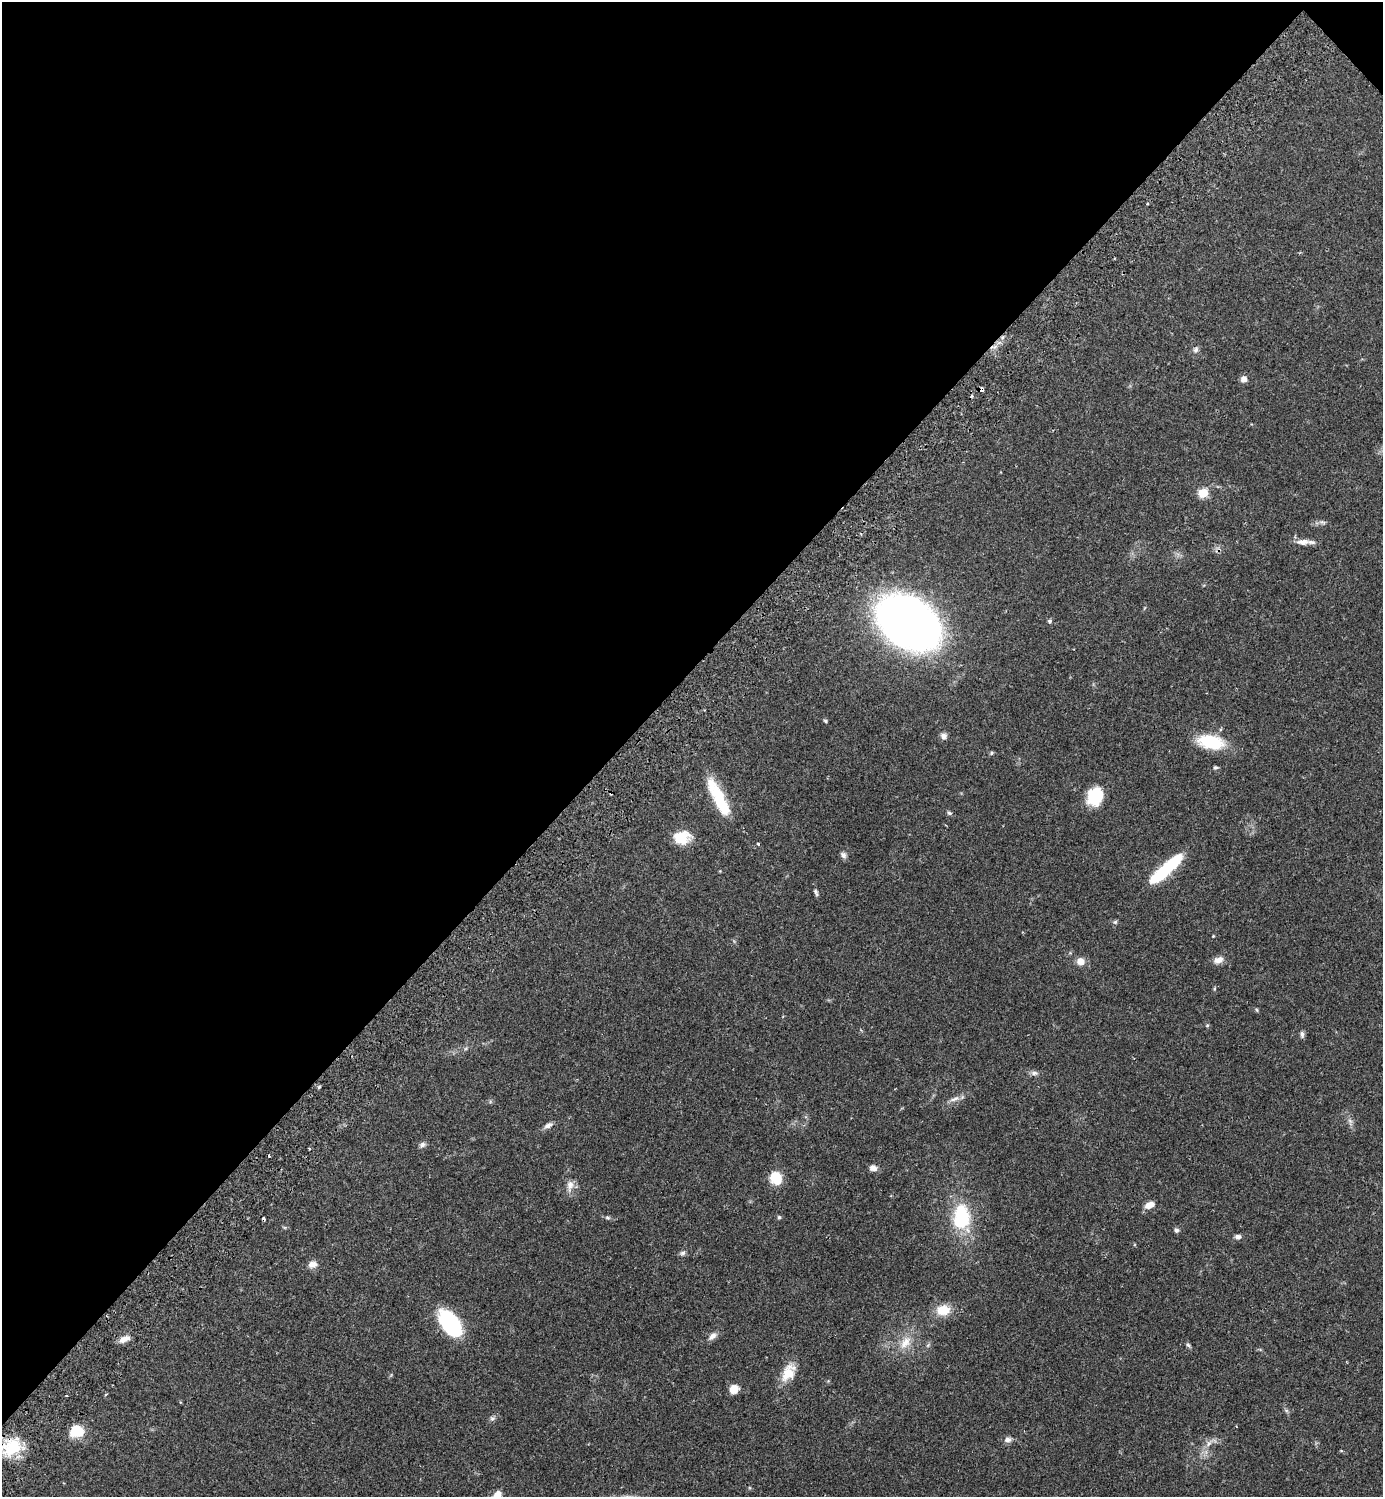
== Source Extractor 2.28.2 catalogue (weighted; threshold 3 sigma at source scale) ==
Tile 2 of 4 x 4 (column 2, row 1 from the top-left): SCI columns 1726-3106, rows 4530-6024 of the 6072 x 6072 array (HDU 1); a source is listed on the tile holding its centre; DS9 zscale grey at full resolution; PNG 1385 x 1499 px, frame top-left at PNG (2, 2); no overlay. Shown black and unused: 45% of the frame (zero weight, under 2 of 3 exposures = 3% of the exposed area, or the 3 px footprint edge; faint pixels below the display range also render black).
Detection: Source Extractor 2.28.2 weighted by HDU 2 'WHT'; one run over the whole footprint, this tile lists its part. Background 0.0707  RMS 0.0052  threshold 0.0235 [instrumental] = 3 sigma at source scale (4.5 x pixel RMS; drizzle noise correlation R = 1.50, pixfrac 1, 0.05/0.05 arcsec/px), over >= 5 px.
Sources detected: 69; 2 inside a brighter object's white glare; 2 cosmic-ray / hot-pixel residue — not listed; the other 65 listed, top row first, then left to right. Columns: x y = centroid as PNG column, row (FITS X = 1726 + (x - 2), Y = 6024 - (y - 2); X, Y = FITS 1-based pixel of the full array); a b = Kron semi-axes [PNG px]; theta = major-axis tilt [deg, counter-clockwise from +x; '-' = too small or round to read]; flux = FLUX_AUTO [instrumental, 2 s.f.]
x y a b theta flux
1147 204 3 3 - 0.6
1196 350 8 7 - 1.5
1244 379 7 7 - 2.7
981 390 5 3 - 3.2
1203 493 5 5 - 22
1323 522 9 4 -21 1.2
1303 542 17 8 0 4.1
1050 621 6 5 - 0.83
909 622 43 30 -34 520
825 721 5 4 - 0.65
944 736 8 7 - 2.2
1211 742 28 14 -10 23
991 753 6 4 18 0.78
1215 767 6 5 - 0.89
1095 797 21 16 67 17
721 803 58 11 -63 22
949 813 6 5 - 0.86
682 837 19 14 9 10
758 844 4 3 - 0.77
843 855 8 6 -42 1.8
1160 875 25 11 38 22
816 892 11 5 -68 1.2
1115 922 6 5 - 0.87
1213 936 4 3 - 0.42
1218 960 13 8 24 3.5
1081 961 9 8 - 4.1
1214 989 5 4 - 0.59
1257 1010 6 3 -70 0.57
1207 1025 5 5 - 0.63
1302 1034 8 5 -89 1.5
1034 1073 10 6 -6 1.7
319 1087 6 3 46 0.59
955 1099 16 6 22 2.8
1350 1121 8 5 -45 1.4
548 1125 11 6 24 2.2
422 1145 9 6 33 1.5
309 1149 3 3 - 0.48
269 1156 3 2 - 0.52
873 1168 8 7 - 2.7
776 1178 14 12 -67 11
570 1185 16 9 80 3.8
1150 1205 12 7 23 4.1
607 1217 7 5 -18 0.99
779 1217 5 5 - 0.71
961 1217 26 18 89 32
1176 1230 6 6 - 1.1
1238 1237 7 6 - 1.9
683 1253 8 6 4 1.2
312 1264 12 9 13 3.2
943 1310 15 11 8 10
450 1323 28 15 -53 46
712 1336 12 7 44 2.5
124 1339 14 7 22 3.6
905 1343 21 12 50 8.3
1188 1345 6 5 - 0.94
788 1372 26 14 61 9.6
734 1389 8 7 - 6.1
105 1395 3 3 - 0.75
66 1396 3 2 - 0.62
492 1418 7 6 - 1.2
77 1431 12 10 6 15
1008 1440 9 7 11 2.1
1208 1443 11 6 49 2.6
12 1447 26 20 38 18
497 1496 11 7 66 7.6
Overlapping masked pixels (flux is a lower limit): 2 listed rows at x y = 981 390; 12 1447
Isophote crosses this tile's border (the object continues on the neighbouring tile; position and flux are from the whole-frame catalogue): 1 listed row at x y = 497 1496